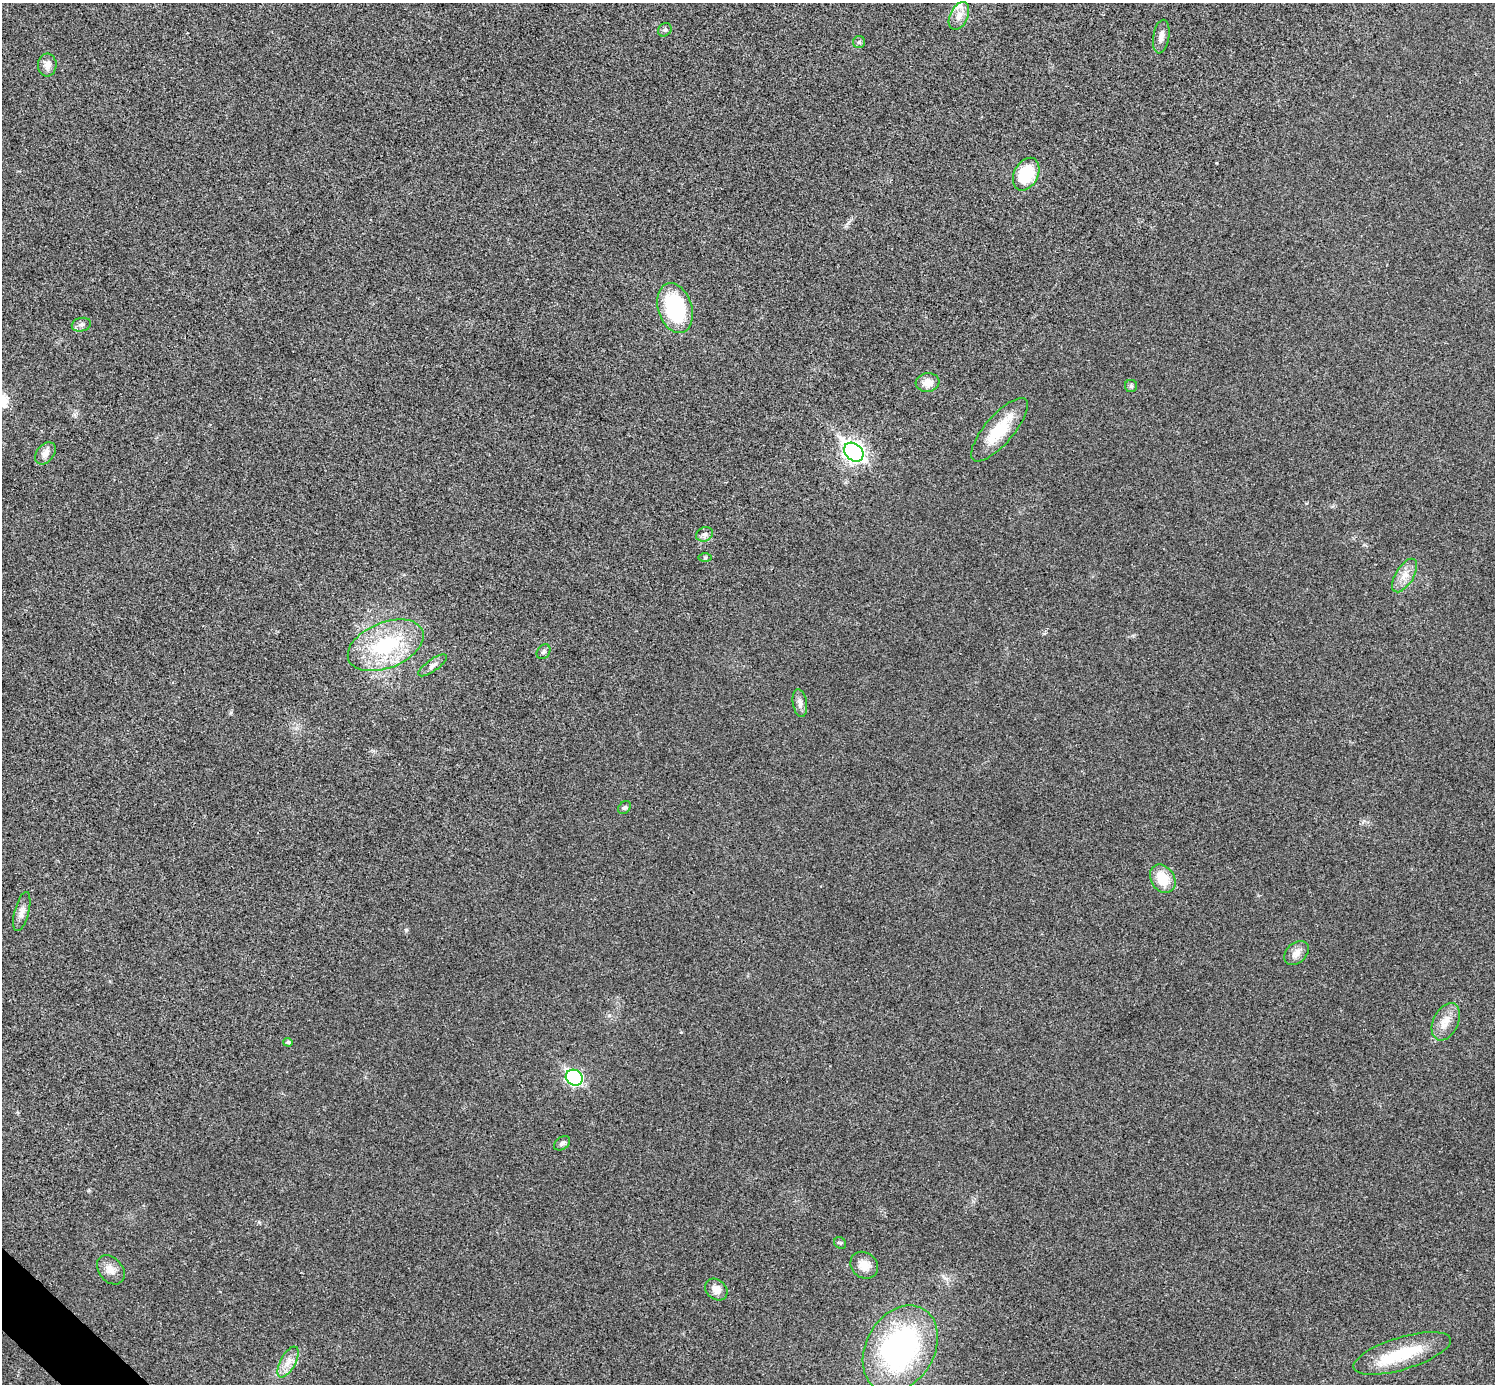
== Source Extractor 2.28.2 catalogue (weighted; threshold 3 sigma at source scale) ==
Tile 7 of 4 x 4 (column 3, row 2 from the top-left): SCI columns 2992-4484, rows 2922-4303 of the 5985 x 5985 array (HDU 1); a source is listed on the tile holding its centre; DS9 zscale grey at full resolution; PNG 1497 x 1386 px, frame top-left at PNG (2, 3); each listed source drawn as its Kron ellipse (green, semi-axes under 4 px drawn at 4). Shown black and unused: <1% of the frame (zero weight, under 3 of 4 exposures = <1% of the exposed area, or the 3 px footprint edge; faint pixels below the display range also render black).
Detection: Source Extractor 2.28.2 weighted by HDU 2 'WHT'; one run over the whole footprint, this tile lists its part. Background 0.022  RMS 0.0054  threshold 0.0242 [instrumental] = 3 sigma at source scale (4.5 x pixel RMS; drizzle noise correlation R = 1.50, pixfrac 1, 0.05/0.05 arcsec/px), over >= 5 px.
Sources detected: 37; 1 inside a brighter object's white glare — neither listed nor drawn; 1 inside a brighter listed object's ellipse — not listed separately; the other 35 listed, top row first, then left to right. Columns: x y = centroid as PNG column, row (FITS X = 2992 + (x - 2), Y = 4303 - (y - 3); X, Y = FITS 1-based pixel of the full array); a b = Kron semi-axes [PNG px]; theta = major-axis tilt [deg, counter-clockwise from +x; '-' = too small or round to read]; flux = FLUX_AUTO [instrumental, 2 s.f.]
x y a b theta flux
959 16 14 9 64 4.4
665 30 7 6 - 1.2
1161 37 17 8 80 3.4
859 42 6 6 - 1
47 65 11 9 86 3.8
1026 174 17 12 63 22
675 308 26 17 -72 49
81 325 10 7 12 1.9
928 382 12 9 7 5.8
1131 386 6 6 - 0.98
999 430 40 14 49 19
854 452 11 8 -42 250
45 453 12 8 51 3.6
705 534 9 7 27 1.9
705 558 7 4 0 0.78
1405 575 19 9 59 5.8
386 645 40 22 22 45
543 652 8 6 53 1.1
433 665 17 6 35 2.5
800 703 14 7 -81 2.8
624 807 7 5 41 1.1
1163 879 15 11 -55 12
22 912 20 7 75 3.5
1296 953 14 10 43 4.1
1446 1022 20 12 64 7.1
288 1042 5 4 - 0.98
574 1078 9 7 -34 110
562 1143 9 6 36 1.3
840 1243 6 5 - 0.92
864 1265 15 12 -39 6.2
111 1270 16 12 -48 5.1
716 1289 12 9 -41 4.7
900 1349 46 34 59 120
1402 1353 51 16 17 27
288 1362 17 7 61 5
Unlisted compact peaks at least as high as the median listed source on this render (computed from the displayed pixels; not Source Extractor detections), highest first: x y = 406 930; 609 1015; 231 712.